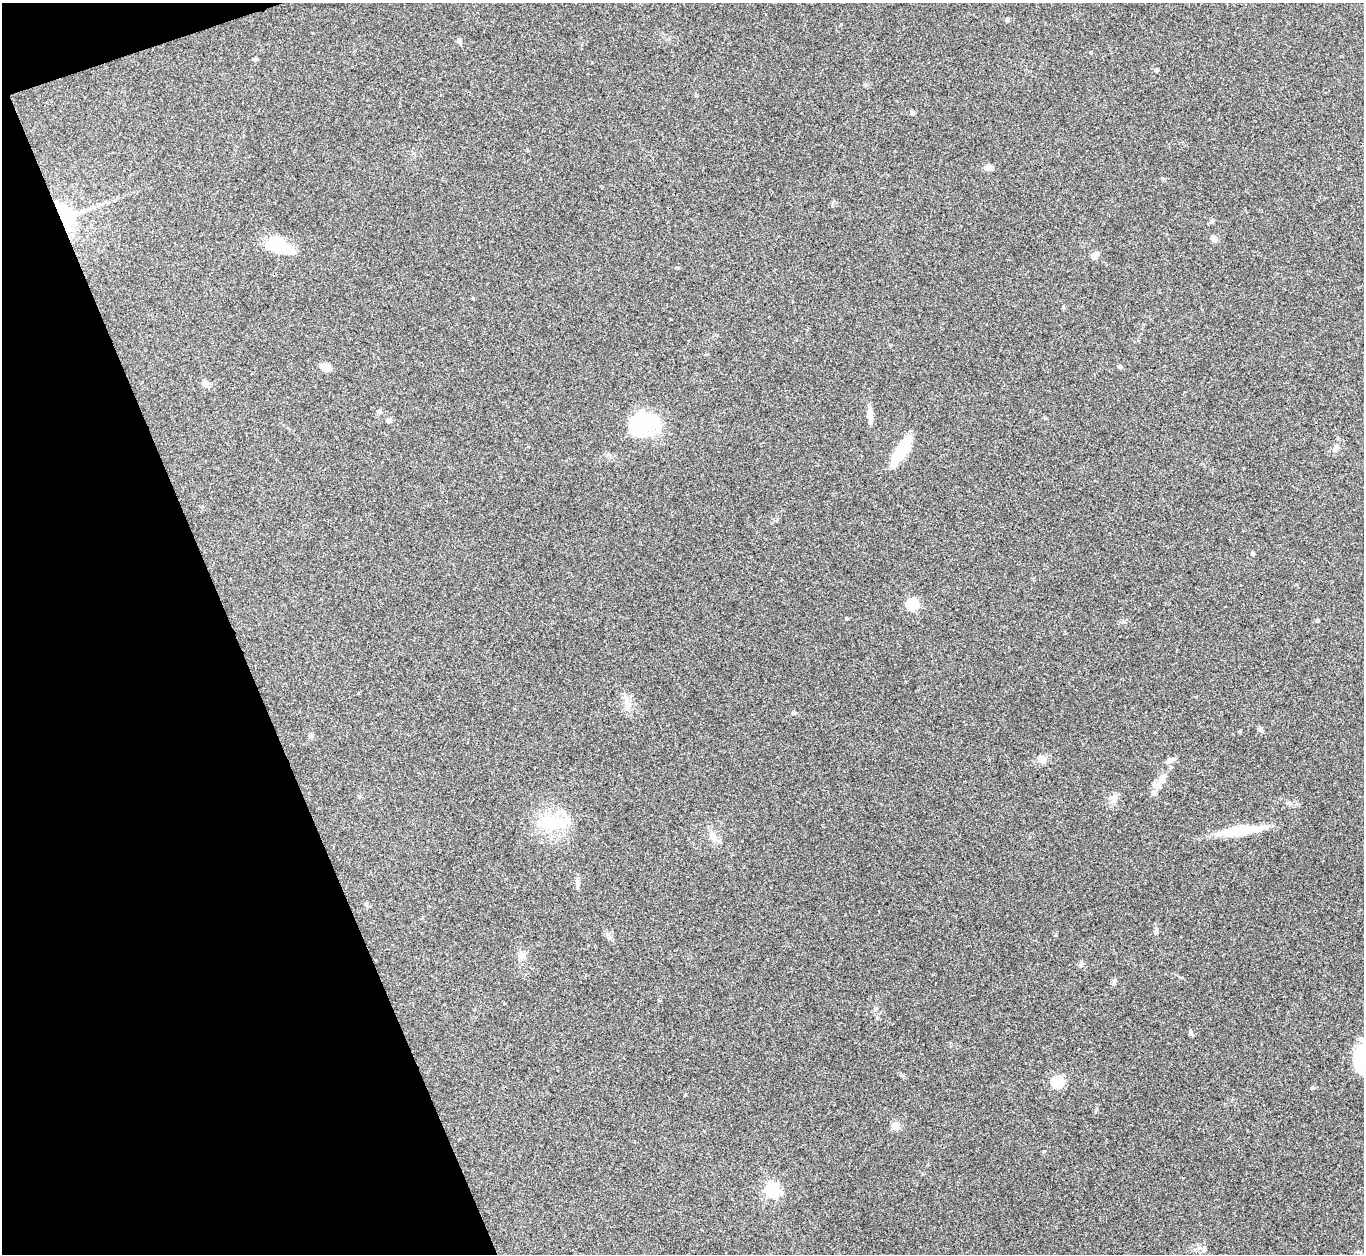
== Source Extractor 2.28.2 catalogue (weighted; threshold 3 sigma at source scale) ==
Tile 5 of 4 x 4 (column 1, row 2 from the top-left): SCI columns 5-1366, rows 2786-4037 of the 5455 x 5442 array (HDU 1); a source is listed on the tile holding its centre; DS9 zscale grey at full resolution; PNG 1366 x 1256 px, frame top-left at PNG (2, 3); no overlay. Shown black and unused: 18% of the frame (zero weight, under 3 of 4 exposures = <1% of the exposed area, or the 3 px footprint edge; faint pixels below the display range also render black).
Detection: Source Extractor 2.28.2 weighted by HDU 2 'WHT'; one run over the whole footprint, this tile lists its part. Background 0.112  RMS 0.0058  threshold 0.0263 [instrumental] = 3 sigma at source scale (4.5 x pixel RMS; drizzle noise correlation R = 1.50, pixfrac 1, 0.05/0.05 arcsec/px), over >= 5 px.
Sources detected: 50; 3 inside a brighter object's white glare — not listed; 1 inside a brighter listed object's ellipse — not listed separately; the other 46 listed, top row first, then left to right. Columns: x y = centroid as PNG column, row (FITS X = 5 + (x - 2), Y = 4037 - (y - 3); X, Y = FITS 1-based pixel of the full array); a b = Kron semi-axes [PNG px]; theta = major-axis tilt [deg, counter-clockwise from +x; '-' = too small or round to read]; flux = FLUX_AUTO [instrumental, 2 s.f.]
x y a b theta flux
1008 20 5 5 - 0.89
459 41 7 5 -79 1.3
255 59 5 4 - 0.99
1157 70 4 3 - 1.6
912 112 6 5 - 1
988 167 9 7 25 2.8
1212 221 6 5 - 1
64 223 41 16 40 39
1214 239 9 6 -42 2.1
279 247 34 15 -17 19
1095 255 8 6 66 4.2
473 298 4 4 - 0.5
1120 366 6 5 - 0.96
325 367 12 7 -29 4.1
205 384 9 7 39 2.5
379 412 7 6 - 1.4
870 415 20 7 -88 4.6
388 420 4 4 - 2.7
647 421 36 25 34 31
904 448 30 15 60 13
1253 553 4 4 - 1.1
912 604 5 5 - 49
628 705 12 9 -82 4.8
1260 729 7 5 -14 1.3
1239 731 4 3 - 0.71
311 735 6 6 - 1.2
1042 759 10 8 -17 3.8
1171 760 12 5 22 2.3
1162 778 16 7 87 3.5
1154 793 8 7 - 2
1115 798 11 4 61 1.9
553 822 38 17 1 24
1240 831 53 9 7 22
713 836 16 7 -67 4.2
577 882 13 5 -82 2
1156 930 9 5 76 1.3
522 956 11 7 41 2.7
1081 965 7 4 46 1
1114 981 8 5 76 1.2
875 1008 7 5 69 1.1
1191 1032 9 4 -79 1.2
1361 1055 34 17 75 20
1057 1082 5 5 - 45
896 1126 5 5 - 18
772 1190 6 6 - 130
1204 1248 8 5 64 1.3
Overlapping masked pixels (flux is a lower limit): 1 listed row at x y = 64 223
Isophote crosses this tile's border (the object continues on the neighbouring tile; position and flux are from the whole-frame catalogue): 1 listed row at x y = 1361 1055
Unlisted compact peaks at least as high as the median listed source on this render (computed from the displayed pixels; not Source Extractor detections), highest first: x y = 793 713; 846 619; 1313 1088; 1318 621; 1044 1151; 1162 178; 610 938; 1289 803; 1091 52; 1063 307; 1124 622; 1096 1110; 1045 418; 1056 935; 903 1076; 685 1094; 832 205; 659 1001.